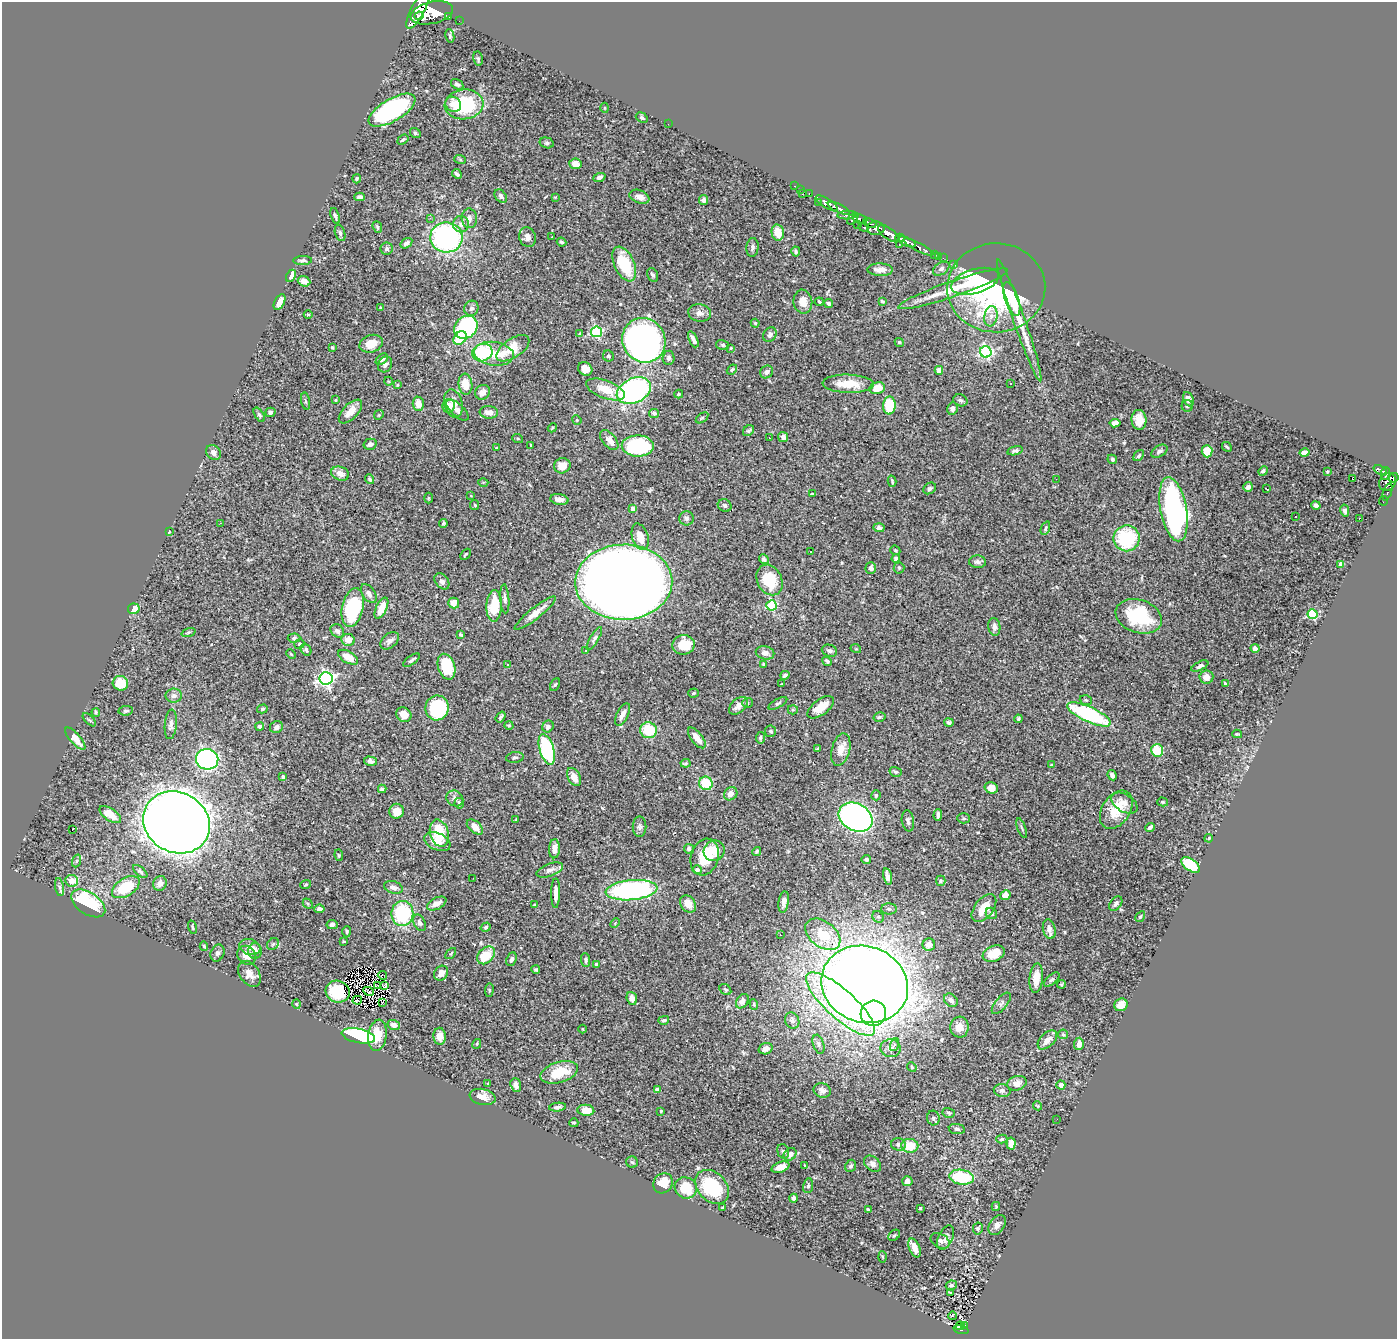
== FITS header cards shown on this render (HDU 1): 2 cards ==
NAXIS1  =                 1395
NAXIS2  =                 1337

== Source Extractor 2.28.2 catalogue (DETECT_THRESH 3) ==
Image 1395 x 1337 px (HDU 1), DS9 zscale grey, 1 PNG px = 1 image px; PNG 1399 x 1341 px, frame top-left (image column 1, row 1337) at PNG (2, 2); each listed source drawn as its Kron ellipse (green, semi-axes under 4 px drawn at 4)
Background 0.912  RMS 0.027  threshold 0.0802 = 3 sigma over >= 5 px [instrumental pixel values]
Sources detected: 480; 1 with non-positive FLUX_AUTO (blend fragments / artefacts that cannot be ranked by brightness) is neither listed nor drawn; the other 479 listed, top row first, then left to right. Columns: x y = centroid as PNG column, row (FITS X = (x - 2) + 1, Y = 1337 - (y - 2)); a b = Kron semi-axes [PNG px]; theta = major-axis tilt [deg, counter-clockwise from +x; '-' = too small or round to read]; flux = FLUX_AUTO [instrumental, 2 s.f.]
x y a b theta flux
418 9 22 6 63 5900
432 13 21 11 13 8700
419 16 5 4 - 1000
448 17 3 2 - 120
459 21 2 2 - 11
450 36 7 4 -80 3.2
478 59 7 4 -81 2.9
457 84 7 4 -32 4
453 104 8 7 - 13
464 104 19 15 6 130
605 108 5 3 - 1.8
392 110 26 11 31 280
642 118 6 4 -29 3.3
668 124 2 2 - 7.7
415 133 5 5 - 3
403 140 6 3 37 3.4
547 143 7 5 -15 3.3
460 159 6 3 -20 1.9
575 164 6 5 - 14
457 174 5 3 - 4
599 177 6 4 21 4.9
357 179 4 3 - 2.5
795 186 3 2 - 26
800 189 2 2 - 18
802 194 3 2 - 92
809 194 3 2 - 26
501 196 7 5 -52 5.4
360 197 5 4 - 4.3
555 197 4 4 - 1.6
639 197 10 6 -21 14
704 200 5 4 - 6.4
818 203 2 2 - 13
827 203 12 5 -31 2400
839 208 12 3 -25 2100
847 215 10 3 3 600
335 216 8 3 -71 3.2
430 218 2 2 - 22
469 218 10 7 -84 9.4
853 219 7 3 47 600
860 219 7 4 -8 940
870 223 7 4 -23 590
461 224 8 8 - 10
858 225 2 2 - 20
377 227 6 4 -69 2.6
864 227 5 3 - 220
876 228 9 6 1 1500
778 232 8 6 -77 23
340 233 8 5 -75 3.9
889 234 12 5 -36 3700
446 237 16 15 - 350
527 237 10 8 -74 9.6
552 237 2 2 - 1.4
900 238 5 3 - 640
562 242 5 3 - 2.3
907 242 9 4 -22 1700
406 243 6 4 34 5.9
899 245 3 2 - 35
752 247 9 6 84 4.8
918 247 16 4 -27 610
387 249 6 6 - 3.8
796 251 5 4 - 2.8
934 255 4 2 - 53
938 256 3 2 - 16
943 258 2 2 - 10
303 260 9 4 3 4.4
624 264 19 10 -65 82
954 264 3 2 - 11
941 269 9 6 33 5.9
880 270 13 6 -1 13
653 275 7 5 -65 4.2
291 276 6 4 62 13
304 281 6 5 - 10
975 281 24 12 16 94
996 288 49 44 2 340
953 289 58 8 19 57
1012 299 17 6 -71 72
882 301 4 3 - 3.8
280 302 8 5 62 16
803 302 12 9 -81 19
819 302 4 2 - 2.3
829 303 4 4 - 3.9
380 308 3 3 - 1.8
471 308 8 7 - 5.6
700 313 11 8 -10 9.1
308 314 4 3 - 1.4
991 316 10 6 80 9.2
1019 320 64 6 -71 43
755 323 4 4 - 2
466 327 12 10 43 210
597 332 5 5 - 210
580 334 4 3 - 1.4
770 335 8 6 57 5.9
460 338 7 5 45 66
693 339 8 3 -65 8
644 340 23 21 -55 1000
899 342 5 4 - 3
371 344 12 8 18 24
723 345 6 5 - 3
332 348 3 2 - 1.7
513 348 19 9 34 46
731 348 4 4 - 1.8
986 352 6 5 - 280
482 353 10 8 19 100
494 354 20 12 -8 32
608 356 6 5 - 3.7
668 358 7 6 - 5.3
382 359 7 4 41 5.2
385 364 8 7 - 7
585 369 7 6 - 16
732 370 6 4 40 2.7
939 370 4 4 - 12
767 372 7 6 - 5
388 381 4 3 - 1.4
465 384 10 7 -83 31
848 384 26 9 -2 43
1011 384 3 2 - 3.2
397 385 4 4 - 1.6
877 388 8 6 12 26
605 389 20 9 -20 37
634 391 18 12 24 410
483 392 8 7 - 15
679 394 4 3 - 2.1
1188 399 7 5 -67 8.9
335 400 4 3 - 1.5
960 400 7 5 -22 4.3
305 401 8 3 -79 2.9
418 404 7 5 -85 17
453 404 14 9 -76 16
449 406 7 6 - 17
889 406 9 6 89 74
1187 406 6 5 - 3.4
952 409 6 5 - 6.5
457 410 14 6 -42 6.6
270 412 5 4 - 4.1
350 412 15 7 46 16
489 412 9 6 -2 12
654 413 5 4 - 4.8
259 415 8 4 -57 3.6
379 415 5 4 - 2.3
702 418 7 3 37 2.4
577 420 5 4 - 2.2
1139 420 10 7 -85 20
1115 423 5 4 - 8.1
552 428 5 3 - 1.8
748 431 6 5 - 3.3
783 437 5 4 - 8.8
769 438 3 2 - 3.1
518 439 5 3 - 1.7
609 440 12 6 -49 17
370 444 6 5 - 6.8
531 445 3 3 - 1.9
638 446 16 10 -1 180
497 447 4 2 - 1.2
1227 447 5 3 - 2.4
1015 451 8 4 14 4.3
1159 451 9 5 30 5.5
1207 451 6 5 - 27
213 452 8 6 -52 8.9
1304 453 5 4 - 9.6
1139 456 6 4 51 3.4
1112 459 5 4 - 3.5
562 466 8 7 - 21
1380 470 7 3 -22 270
1263 471 5 4 - 4.6
1327 472 3 2 - 1.5
340 473 9 7 -23 14
1385 473 6 3 83 300
1352 478 3 2 - 27
1394 478 5 4 - 600
370 479 5 3 - 2.9
1056 479 2 2 - 3.6
892 481 6 3 -76 2.7
483 482 5 3 - 1.9
1387 482 9 7 59 870
1248 487 5 5 - 5.9
930 488 7 5 35 4.1
1267 489 3 2 - 1.8
1387 492 9 3 70 93
812 494 4 3 - 2.6
471 496 3 2 - 1.1
429 498 5 3 - 1.5
559 499 9 5 -10 11
1384 501 5 2 - 19
475 505 5 4 - 2
725 505 7 6 - 5
1316 505 5 3 - 5.6
633 509 4 4 - 11
1174 509 32 13 -79 540
1345 511 6 4 -81 5.5
1295 517 2 2 - 1.9
686 518 7 7 - 4.8
1359 518 2 2 - 1.3
220 523 3 2 - 3.6
443 523 4 3 - 2.3
879 528 5 4 - 4.1
1045 528 7 4 67 3.1
169 532 4 2 - 1.1
640 537 13 8 -72 30
1127 538 13 13 - 120
895 550 5 4 - 2.6
811 551 2 2 - 1.5
465 554 6 3 48 2.1
896 558 4 4 - 4.8
764 559 5 4 - 4.8
977 562 8 6 -4 6
1341 564 4 4 - 21
871 568 5 5 - 6.4
899 568 5 5 - 2.5
769 580 16 12 -64 65
442 581 9 6 -51 6.2
624 582 48 37 1 4600
369 593 10 6 -56 7.6
505 599 14 4 -86 5.8
454 603 5 5 - 18
771 605 5 5 - 160
494 606 16 7 87 59
353 607 19 10 77 150
381 608 11 5 63 28
134 609 6 5 - 24
535 613 26 5 39 20
1313 614 5 5 - 150
1139 616 24 16 -19 110
994 627 9 6 -81 8.3
337 631 7 6 - 5.6
188 632 7 3 19 2.2
461 635 4 3 - 2.1
294 638 6 4 4 2.9
594 639 13 4 59 5.1
348 640 6 6 - 16
390 641 10 7 41 6.6
299 644 5 4 - 2.7
684 645 11 10 - 44
1255 648 4 4 - 6.7
856 649 5 3 - 1.7
306 650 6 5 - 3
585 651 3 2 - 2.1
829 651 8 6 -19 4.8
765 653 9 6 -13 9.2
291 654 5 3 - 1.6
348 657 11 6 -29 21
412 660 10 3 37 3.6
827 661 5 3 - 3.3
764 664 3 3 - 1.9
508 665 3 3 - 1.5
1200 666 9 4 26 4.5
446 667 13 8 -73 61
785 675 5 3 - 3.7
1206 677 7 6 - 16
326 678 7 6 - 500
120 683 8 7 - 41
782 684 3 2 - 1.5
1226 684 4 3 - 6.5
555 685 7 4 61 3
694 693 5 4 - 2.2
174 696 8 7 - 6.8
1086 700 6 4 -20 2.6
748 703 5 5 - 2.6
778 703 10 4 29 3.7
738 706 11 6 43 11
821 707 15 7 37 25
437 708 12 11 - 120
262 709 5 4 - 3.2
793 710 5 4 - 2.2
126 711 7 4 7 3.4
96 712 4 3 - 2.3
622 714 12 5 64 12
1089 714 24 7 -25 190
404 715 8 7 - 18
501 717 6 3 53 3.2
879 717 6 4 16 2.9
1018 719 4 3 - 3.1
89 720 8 3 -45 2.6
949 722 5 4 - 4.3
171 724 15 6 85 8.8
509 725 4 4 - 1.7
260 726 4 4 - 5
276 727 6 6 - 6.4
548 727 6 5 - 6.1
648 730 8 8 - 59
770 731 6 5 - 3.6
1237 734 5 2 - 2.4
697 738 12 5 -52 20
760 738 6 4 82 3.2
75 739 14 5 -49 22
547 749 16 7 -74 200
818 749 4 3 - 2.5
841 750 17 9 76 21
1157 750 6 6 - 46
515 757 9 5 7 3.7
207 759 11 10 - 360
371 761 6 4 -15 5.9
686 763 5 3 - 2.3
1051 765 3 2 - 1.3
896 772 6 4 -16 2.9
1112 775 5 4 - 6.1
283 777 4 3 - 2.9
574 777 10 6 -63 17
706 783 7 6 - 45
991 788 7 5 -17 16
382 789 4 4 - 5.8
731 794 7 6 - 12
876 795 5 5 - 4
455 798 9 7 -34 7.3
1163 802 5 4 - 2.4
459 803 5 5 - 4.9
1124 803 14 8 -32 13
1116 810 21 14 56 49
397 811 7 7 - 17
110 814 12 6 -35 21
938 815 6 3 88 5
856 817 18 13 -28 950
964 818 6 5 - 2.9
516 820 4 2 - 1.3
908 821 10 6 -81 5.4
176 822 34 30 -29 4200
475 827 9 5 -41 15
640 827 10 7 89 5.7
1150 827 5 3 - 4.2
1022 828 10 3 -69 2.9
72 830 3 2 - 22
439 833 14 9 -74 63
1209 838 4 3 - 1.8
437 842 14 8 -23 23
554 849 9 5 87 13
689 849 5 5 - 4.1
714 851 11 10 - 34
757 851 4 3 - 2.3
339 855 6 4 -82 2.1
705 857 19 14 73 54
866 859 4 4 - 4.9
76 861 6 4 70 2.7
1191 865 10 5 -36 72
550 870 14 6 20 9.2
697 870 4 4 - 5.9
140 872 8 4 -42 3.9
888 876 8 4 -76 7.2
473 878 2 2 - 4.4
72 881 6 6 - 18
941 881 5 4 - 2.4
160 883 7 6 - 7.6
306 884 5 2 - 1.6
59 887 9 4 -80 4.8
126 887 15 9 32 68
393 887 9 6 -19 8.9
632 890 26 10 6 330
556 893 15 4 89 11
1005 895 5 5 - 15
784 902 11 5 81 8.3
88 903 19 11 -34 140
437 903 10 5 27 14
308 904 6 4 -47 2.4
688 904 9 7 -51 18
1116 904 8 5 52 5.8
534 905 3 3 - 2.3
984 908 16 9 53 28
319 909 5 4 - 8.2
889 909 8 5 0 3.9
991 913 6 5 - 3.4
402 914 12 11 - 120
878 917 6 5 - 3.6
1140 917 6 4 57 2.9
420 923 8 5 -62 5.4
615 923 5 3 - 2
332 925 6 4 12 5.1
192 927 7 2 -75 1.7
486 927 5 4 - 3.2
1049 929 10 6 -78 11
347 932 6 4 89 2.9
823 934 20 13 -37 54
780 935 3 2 - 2.1
344 941 4 3 - 1.5
273 944 6 5 - 3.6
929 945 6 6 - 12
204 946 5 4 - 2.3
250 947 11 7 -18 13
255 951 8 6 -90 12
217 953 8 6 66 5.2
451 953 6 3 48 1.7
994 954 11 7 21 34
247 955 10 8 -48 16
486 955 10 7 47 54
512 959 7 5 67 5.3
586 960 7 4 -83 3.9
596 964 3 3 - 3.4
536 970 4 3 - 2.5
441 973 8 6 54 12
249 974 14 9 -55 15
382 975 5 3 - 2.6
1036 978 15 6 84 20
1052 980 9 5 40 3.6
865 984 44 38 -20 4500
1062 984 4 2 - 1.9
377 985 3 2 - 0.78
384 985 3 2 - 1.6
725 989 6 5 - 3.2
489 990 7 3 83 2.5
369 991 6 2 -25 0.25
338 992 12 11 - 56
632 998 6 5 - 10
357 1000 4 2 - 2.8
951 1000 7 5 -43 8.9
742 1001 8 5 56 12
382 1003 3 2 - 1.7
1001 1003 13 6 50 5.5
297 1004 4 3 - 1.3
754 1004 5 4 - 2.3
841 1004 44 14 -42 210
1121 1005 7 6 - 19
873 1013 13 12 - 170
664 1020 5 4 - 3.7
792 1021 8 7 - 7.7
394 1025 6 5 - 9
959 1027 10 9 - 20
583 1029 4 3 - 1.4
1063 1034 5 4 - 2.3
378 1035 15 9 82 33
358 1036 17 7 -12 240
440 1036 8 6 -86 12
1047 1040 12 7 44 14
477 1044 5 3 - 1.8
818 1044 10 5 -72 5.5
1079 1044 6 5 - 14
894 1045 7 4 71 3.1
890 1048 10 9 - 11
766 1049 7 5 20 11
912 1067 5 4 - 2.1
559 1072 19 10 16 49
1017 1083 10 7 16 12
488 1084 3 2 - 1.6
516 1085 7 5 -70 8.8
1061 1085 4 4 - 8.5
657 1089 4 4 - 12
822 1090 9 7 -13 7.6
1002 1091 8 6 -12 5.7
483 1097 13 8 -13 15
1038 1106 5 3 - 1.8
557 1107 8 4 6 4.9
586 1110 8 5 -6 25
661 1111 3 2 - 1.6
949 1113 6 4 -17 3
933 1118 7 6 - 4.1
1057 1119 2 2 - 4.3
574 1123 4 3 - 1.8
957 1129 8 5 -9 4
1002 1139 5 4 - 2.6
898 1144 7 6 - 6.1
1011 1144 6 4 84 16
910 1146 8 7 - 38
783 1151 7 5 -72 4.1
790 1154 7 5 45 12
632 1162 6 5 - 3.3
873 1164 9 7 -42 7.1
804 1165 3 2 - 1.2
851 1166 6 5 - 4.1
780 1167 9 5 18 14
961 1177 12 7 -9 97
907 1181 5 5 - 7.4
663 1183 10 9 - 27
808 1186 7 5 79 4.4
712 1187 19 14 -47 120
686 1188 11 10 - 52
793 1198 4 4 - 5.8
996 1207 4 3 - 1.9
723 1208 4 3 - 2.4
920 1208 3 3 - 1.9
868 1210 4 3 - 2.6
997 1225 11 7 55 9.9
978 1229 6 5 - 3.3
894 1235 6 5 - 3
945 1238 13 7 66 7.9
940 1241 10 7 -29 6.6
915 1248 10 5 -68 18
882 1257 5 3 - 1.9
951 1285 6 5 - 3.6
951 1293 3 2 - 2.2
952 1316 4 2 - 3.1
964 1325 3 2 - 21
960 1326 4 2 - 28
961 1330 7 4 -16 150
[1 non-positive-flux detection neither listed nor drawn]